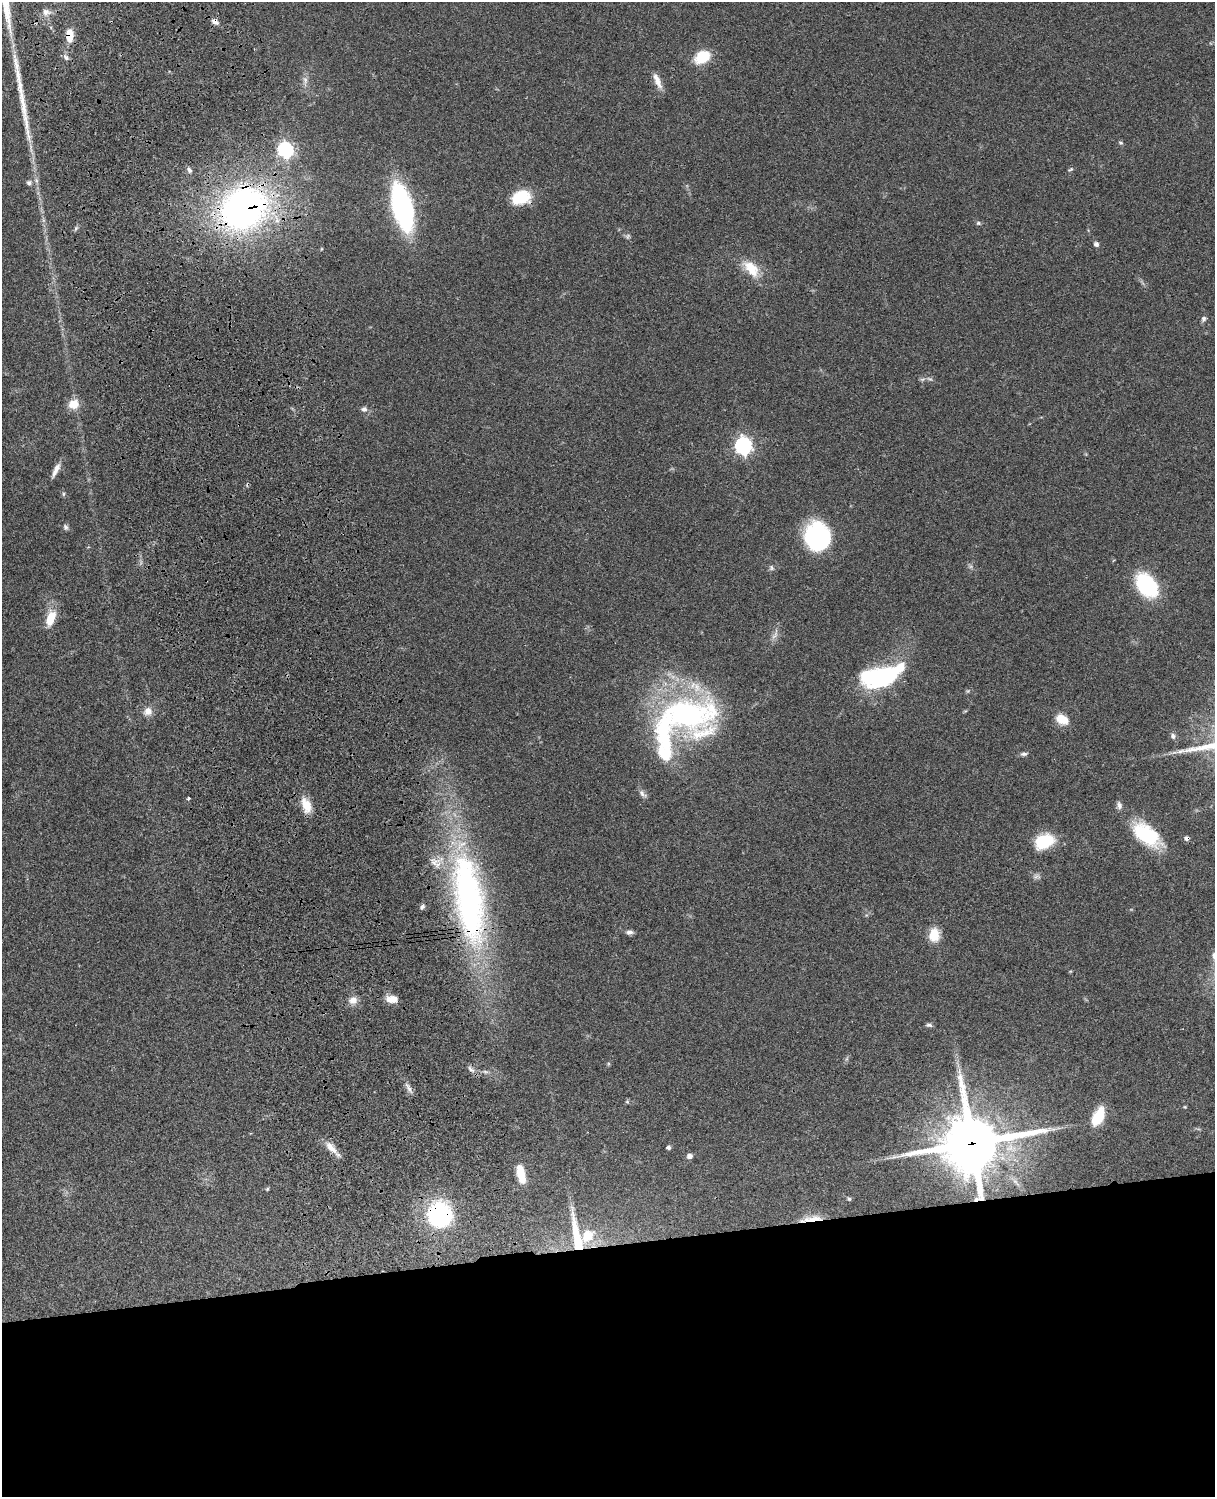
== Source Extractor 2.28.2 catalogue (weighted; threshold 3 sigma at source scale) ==
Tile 11 of 4 x 3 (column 3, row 3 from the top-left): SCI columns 2545-3757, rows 278-1772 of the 5088 x 4927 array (HDU 1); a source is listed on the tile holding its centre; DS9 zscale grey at full resolution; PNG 1217 x 1499 px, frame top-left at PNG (2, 2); no overlay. Shown black and unused: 17% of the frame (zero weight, under 3 of 4 exposures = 6% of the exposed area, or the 3 px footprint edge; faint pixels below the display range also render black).
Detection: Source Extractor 2.28.2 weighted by HDU 2 'WHT'; one run over the whole footprint, this tile lists its part. Background 0.0889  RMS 0.0061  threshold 0.0275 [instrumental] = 3 sigma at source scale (4.5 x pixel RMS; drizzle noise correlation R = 1.50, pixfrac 1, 0.05/0.05 arcsec/px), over >= 5 px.
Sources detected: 75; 1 inside a brighter object's white glare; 1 cosmic-ray / hot-pixel residue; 1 long thin detection or spike segment (spike, bleed or trail) — not listed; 3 inside a brighter listed object's ellipse — not listed separately; the other 69 listed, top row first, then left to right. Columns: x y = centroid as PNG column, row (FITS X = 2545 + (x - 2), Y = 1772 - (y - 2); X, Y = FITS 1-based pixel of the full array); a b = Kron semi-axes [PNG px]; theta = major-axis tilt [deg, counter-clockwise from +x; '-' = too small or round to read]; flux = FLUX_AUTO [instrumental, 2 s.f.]
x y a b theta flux
46 12 11 9 -15 3.3
215 22 11 6 -31 2.8
70 35 14 7 -86 10
66 57 10 5 -38 1.9
702 57 17 12 30 18
305 80 10 6 -82 2.6
657 81 22 7 -67 5.5
1121 143 6 5 - 0.93
285 150 7 6 - 160
1070 169 9 4 29 0.93
189 170 8 5 -55 1.8
29 183 7 6 - 1.7
521 197 22 15 16 20
402 207 32 14 -76 150
244 208 35 29 38 290
978 223 5 5 - 1
76 228 7 4 71 1
628 236 7 5 34 1.2
1096 244 6 5 - 1.7
321 249 5 3 - 0.49
751 268 26 14 -46 14
1204 319 8 6 60 1.6
930 379 10 4 -26 1.5
74 404 12 11 - 8.9
364 409 7 7 - 2.1
743 446 7 7 - 210
56 470 21 6 64 4.4
63 494 6 4 89 0.87
65 527 8 6 -59 1.4
817 537 24 20 -81 97
771 568 8 7 - 1.5
1146 585 18 12 -51 71
50 619 21 10 68 11
775 634 19 5 66 3.3
881 676 36 18 9 81
148 711 12 11 - 4.8
687 714 59 31 2 150
1062 719 13 9 -27 11
1173 736 8 6 -58 2
665 754 24 19 -32 18
1024 754 10 6 7 1.6
642 794 13 7 -44 2.3
188 798 4 4 - 1.3
306 805 21 12 -69 9.3
1119 805 10 6 -83 2.3
1146 834 34 18 -37 38
1045 841 19 13 24 27
469 899 130 38 -81 210
422 907 7 5 47 1.5
629 932 9 6 0 2.1
934 935 15 11 88 11
392 999 15 9 -2 5.9
353 1000 11 11 - 4.5
929 1025 9 5 -2 1.5
471 1069 13 5 -39 2.4
408 1088 17 5 -59 2.8
1185 1107 5 3 - 0.53
1098 1117 20 10 64 18
972 1143 21 19 12 3700
668 1147 4 4 - 1.7
331 1148 21 9 -46 6.2
689 1156 7 6 - 2.2
521 1174 18 7 -77 16
267 1189 5 4 - 0.73
849 1199 7 5 -31 1
439 1215 23 22 - 76
811 1219 32 7 7 8.5
577 1236 51 9 -80 24
588 1236 22 16 53 16
Overlapping masked pixels (flux is a lower limit): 11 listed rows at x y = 215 22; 70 35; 521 197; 244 208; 1045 841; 469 899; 972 1143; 331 1148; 439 1215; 811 1219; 577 1236